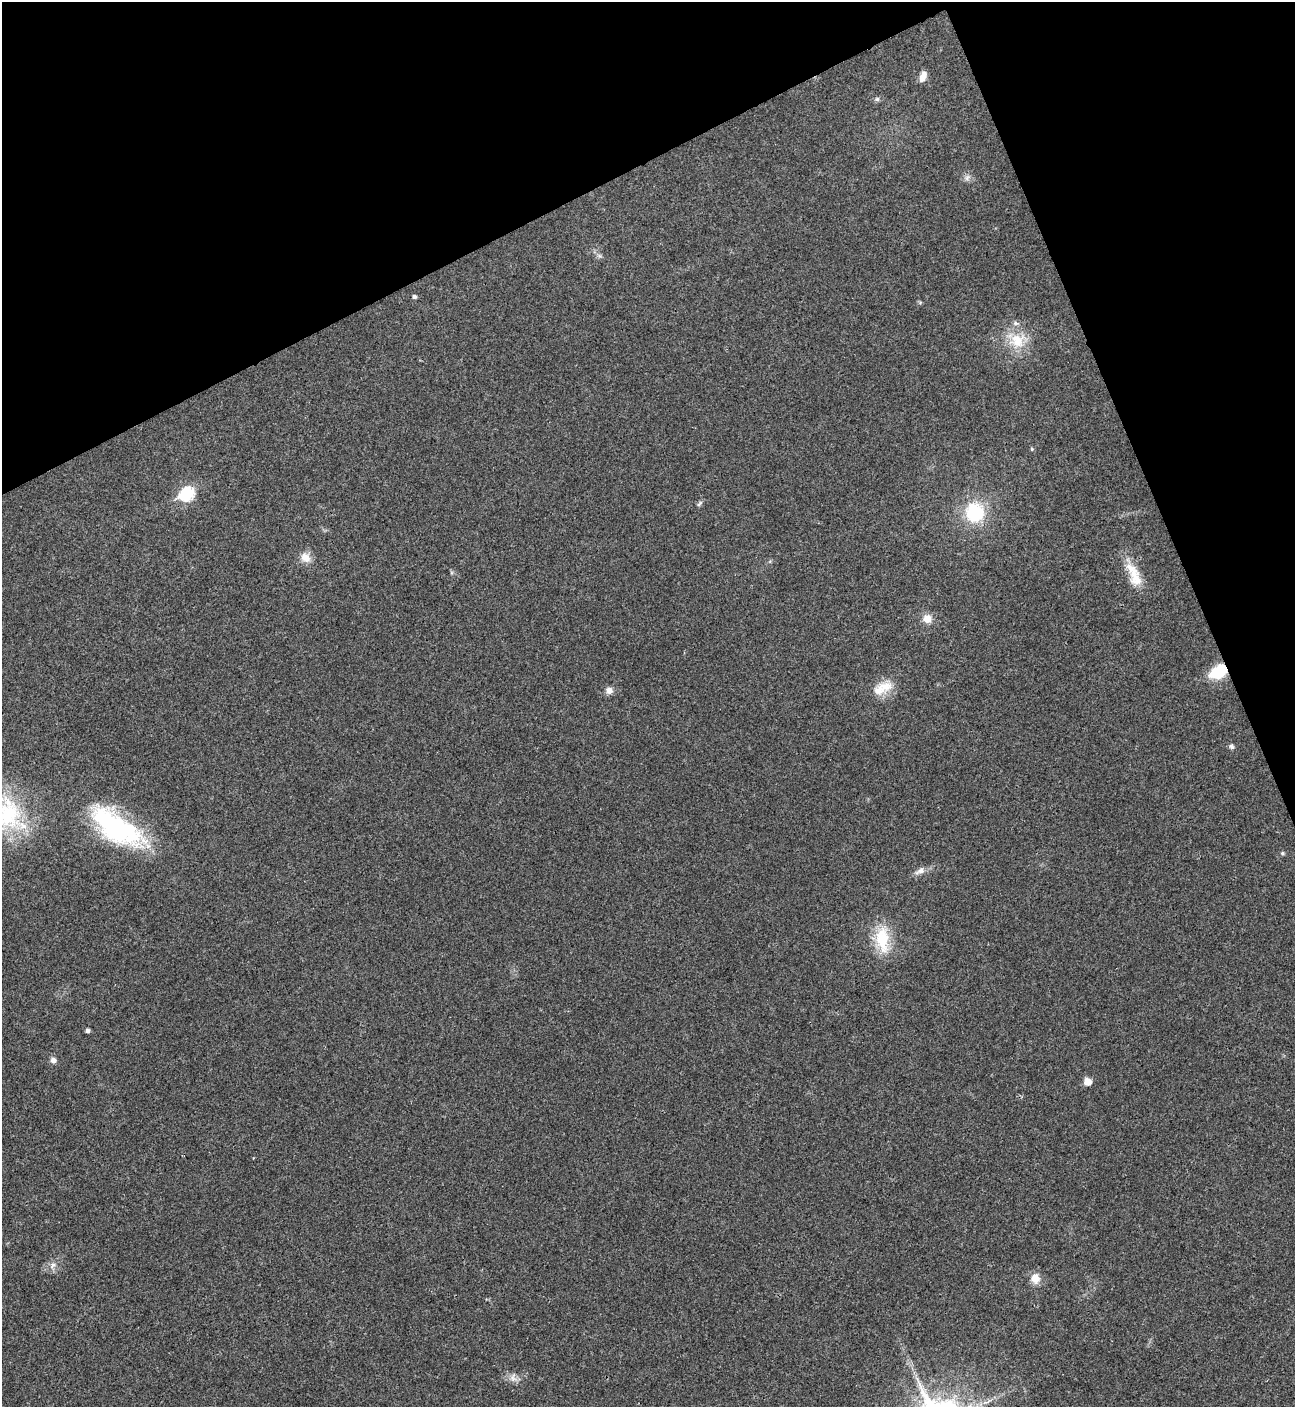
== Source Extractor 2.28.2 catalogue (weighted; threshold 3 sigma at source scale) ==
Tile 3 of 4 x 4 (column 3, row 1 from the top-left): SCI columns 2883-4175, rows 4221-5625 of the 5625 x 5637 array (HDU 1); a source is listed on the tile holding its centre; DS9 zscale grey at full resolution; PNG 1297 x 1409 px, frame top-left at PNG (2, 2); no overlay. Shown black and unused: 21% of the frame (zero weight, under 3 of 4 exposures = <1% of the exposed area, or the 3 px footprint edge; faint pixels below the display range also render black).
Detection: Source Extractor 2.28.2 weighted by HDU 2 'WHT'; one run over the whole footprint, this tile lists its part. Background 0.0192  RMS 0.0056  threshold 0.0252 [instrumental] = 3 sigma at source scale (4.5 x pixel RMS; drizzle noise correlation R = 1.50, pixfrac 1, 0.05/0.05 arcsec/px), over >= 5 px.
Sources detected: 33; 2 inside a brighter object's white glare — not listed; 4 inside a brighter listed object's ellipse — not listed separately; the other 27 listed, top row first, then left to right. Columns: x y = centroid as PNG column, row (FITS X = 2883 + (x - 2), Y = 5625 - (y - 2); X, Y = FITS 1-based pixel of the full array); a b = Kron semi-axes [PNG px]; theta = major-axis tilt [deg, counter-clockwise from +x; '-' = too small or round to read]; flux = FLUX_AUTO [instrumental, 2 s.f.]
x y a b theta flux
922 78 10 8 53 3.4
877 99 6 5 - 1.2
967 178 8 6 47 1.7
414 297 5 4 - 1.5
1017 341 21 20 - 15
1032 449 5 3 - 0.54
187 494 8 6 25 61
699 504 10 4 45 1.1
975 512 19 18 - 31
305 557 13 10 -37 5.6
1135 577 31 15 -75 12
927 618 10 9 - 5.4
1222 669 6 5 - 31
885 687 22 13 3 8.8
609 690 9 9 - 2.7
1231 746 7 5 -44 1.3
7 814 50 41 -84 58
118 828 57 29 -29 81
1282 853 5 5 - 0.77
920 871 16 8 31 3.4
882 939 34 16 -84 21
87 1031 4 4 - 1.5
53 1060 7 7 - 2.3
1088 1082 6 5 - 7.7
53 1265 10 6 46 2.5
1035 1278 12 10 -81 5.8
513 1377 12 9 -84 3.1
Overlapping masked pixels (flux is a lower limit): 1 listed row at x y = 1222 669
Isophote crosses this tile's border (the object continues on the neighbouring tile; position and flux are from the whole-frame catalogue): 1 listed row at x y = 7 814